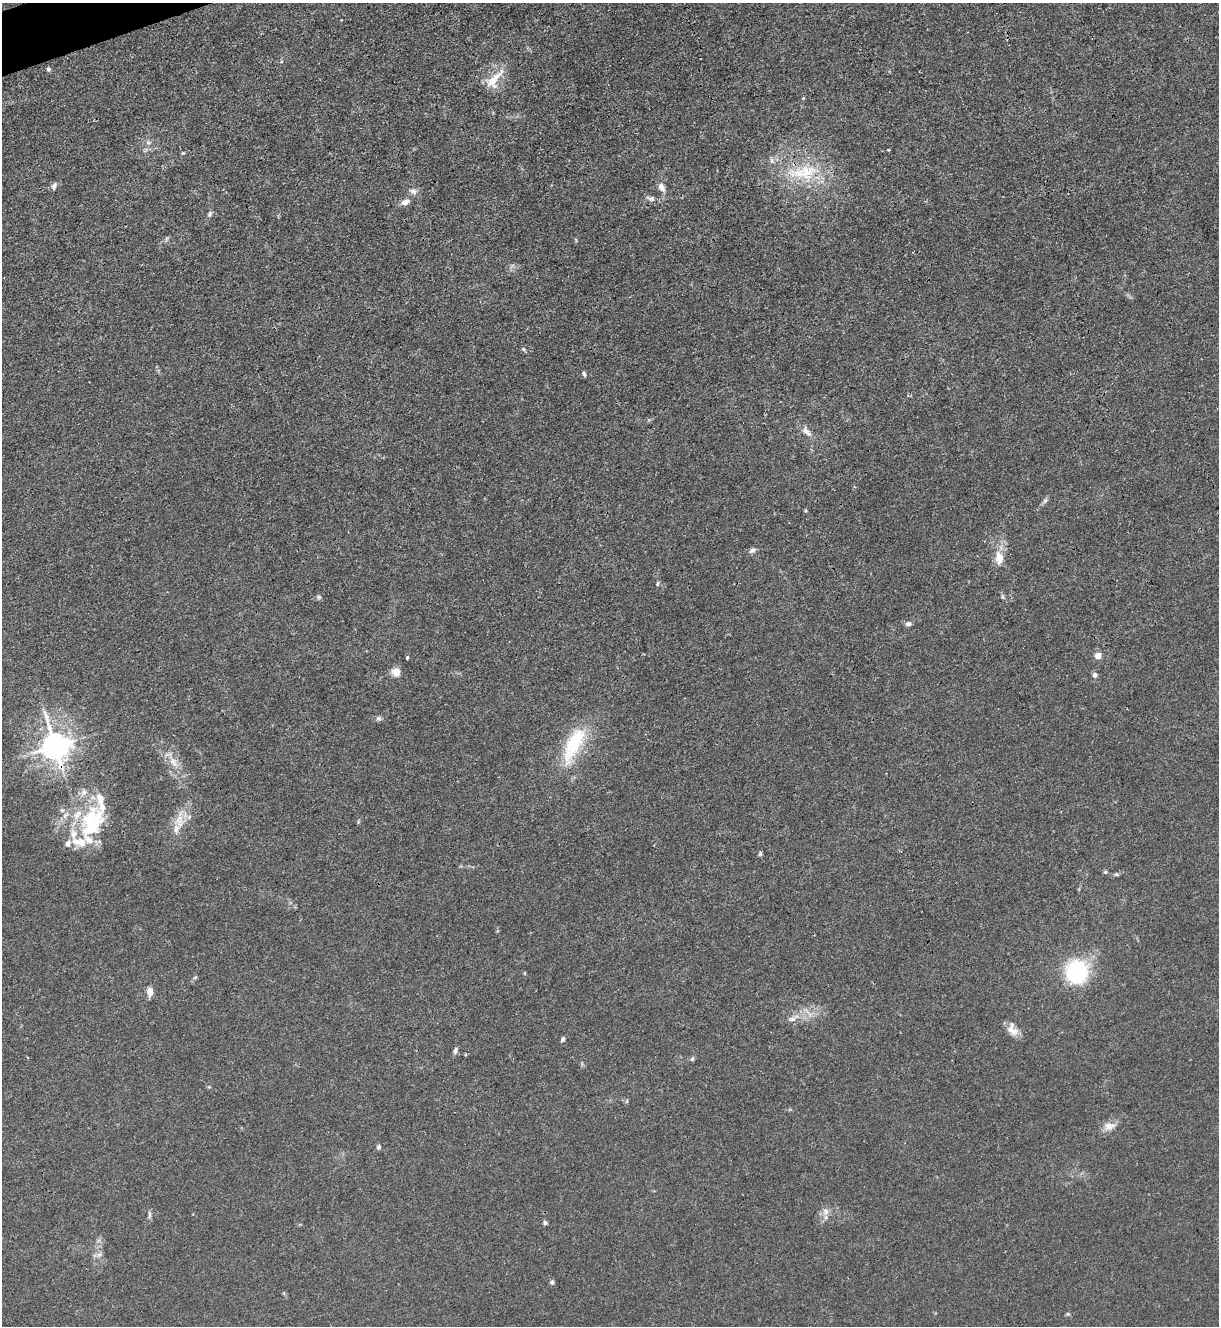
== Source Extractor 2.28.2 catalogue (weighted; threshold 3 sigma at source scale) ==
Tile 11 of 4 x 4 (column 3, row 3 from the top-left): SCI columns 2581-3797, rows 1329-2652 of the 5287 x 5305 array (HDU 1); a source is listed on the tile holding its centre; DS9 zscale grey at full resolution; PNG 1221 x 1328 px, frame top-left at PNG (2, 3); no overlay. Shown black and unused: <1% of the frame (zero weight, under 3 of 4 exposures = <1% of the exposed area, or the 3 px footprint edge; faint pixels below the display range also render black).
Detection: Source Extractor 2.28.2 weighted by HDU 2 'WHT'; one run over the whole footprint, this tile lists its part. Background 0.0279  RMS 0.0026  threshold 0.0119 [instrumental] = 3 sigma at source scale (4.5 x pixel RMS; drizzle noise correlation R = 1.50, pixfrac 1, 0.05/0.05 arcsec/px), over >= 5 px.
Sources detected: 67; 2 inside a brighter object's white glare — not listed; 8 inside a brighter listed object's ellipse — not listed separately; the other 57 listed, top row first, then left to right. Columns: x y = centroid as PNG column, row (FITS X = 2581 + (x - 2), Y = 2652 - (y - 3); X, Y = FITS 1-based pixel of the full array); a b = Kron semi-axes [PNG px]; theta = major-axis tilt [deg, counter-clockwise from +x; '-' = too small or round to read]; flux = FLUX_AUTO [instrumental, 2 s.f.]
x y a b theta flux
48 69 5 4 - 0.63
494 80 31 13 48 5.8
803 98 4 4 - 0.23
148 142 8 5 -6 0.73
888 150 3 2 - 0.3
183 153 5 4 - 0.3
803 173 52 23 3 17
54 186 10 6 72 0.91
661 187 11 7 -61 1.7
413 191 11 7 -13 1.2
652 199 8 6 22 0.85
405 202 13 7 26 1.6
210 214 9 5 54 0.63
523 349 7 4 -27 0.48
584 374 7 4 -74 0.55
807 431 17 8 -47 2
1045 501 9 5 63 0.68
752 550 10 6 24 0.91
999 558 19 11 -85 3.9
658 584 7 3 80 0.38
319 597 7 5 -21 0.51
908 624 7 6 - 0.89
1098 656 6 6 - 2.3
407 658 4 3 - 0.42
396 672 7 7 - 3.4
1095 675 6 6 - 0.93
378 718 8 6 -13 0.67
572 745 51 22 75 15
55 746 9 8 - 360
174 762 17 8 -62 2.8
62 810 6 6 - 0.65
65 815 12 6 48 1.5
91 820 34 22 76 17
179 821 21 14 86 4.4
68 843 10 8 82 1.3
760 853 6 5 - 0.43
1105 872 6 5 - 0.39
1116 874 6 4 -15 0.41
1077 972 19 17 83 29
525 973 5 3 - 0.24
195 977 6 4 20 0.34
150 992 7 5 -84 2.8
793 1018 21 8 25 2.4
1013 1031 19 10 -31 2.6
563 1039 7 4 64 0.54
455 1051 9 5 74 0.79
466 1055 4 3 - 0.27
692 1059 7 5 73 0.48
627 1101 6 4 71 0.34
1109 1126 18 11 10 2.3
379 1147 6 5 - 0.69
825 1211 9 9 - 1.6
149 1215 12 4 90 0.66
545 1223 6 5 - 0.53
99 1255 9 6 38 0.95
552 1282 6 6 - 0.56
1068 1314 5 5 - 0.38
Overlapping masked pixels (flux is a lower limit): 2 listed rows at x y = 803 173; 55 746